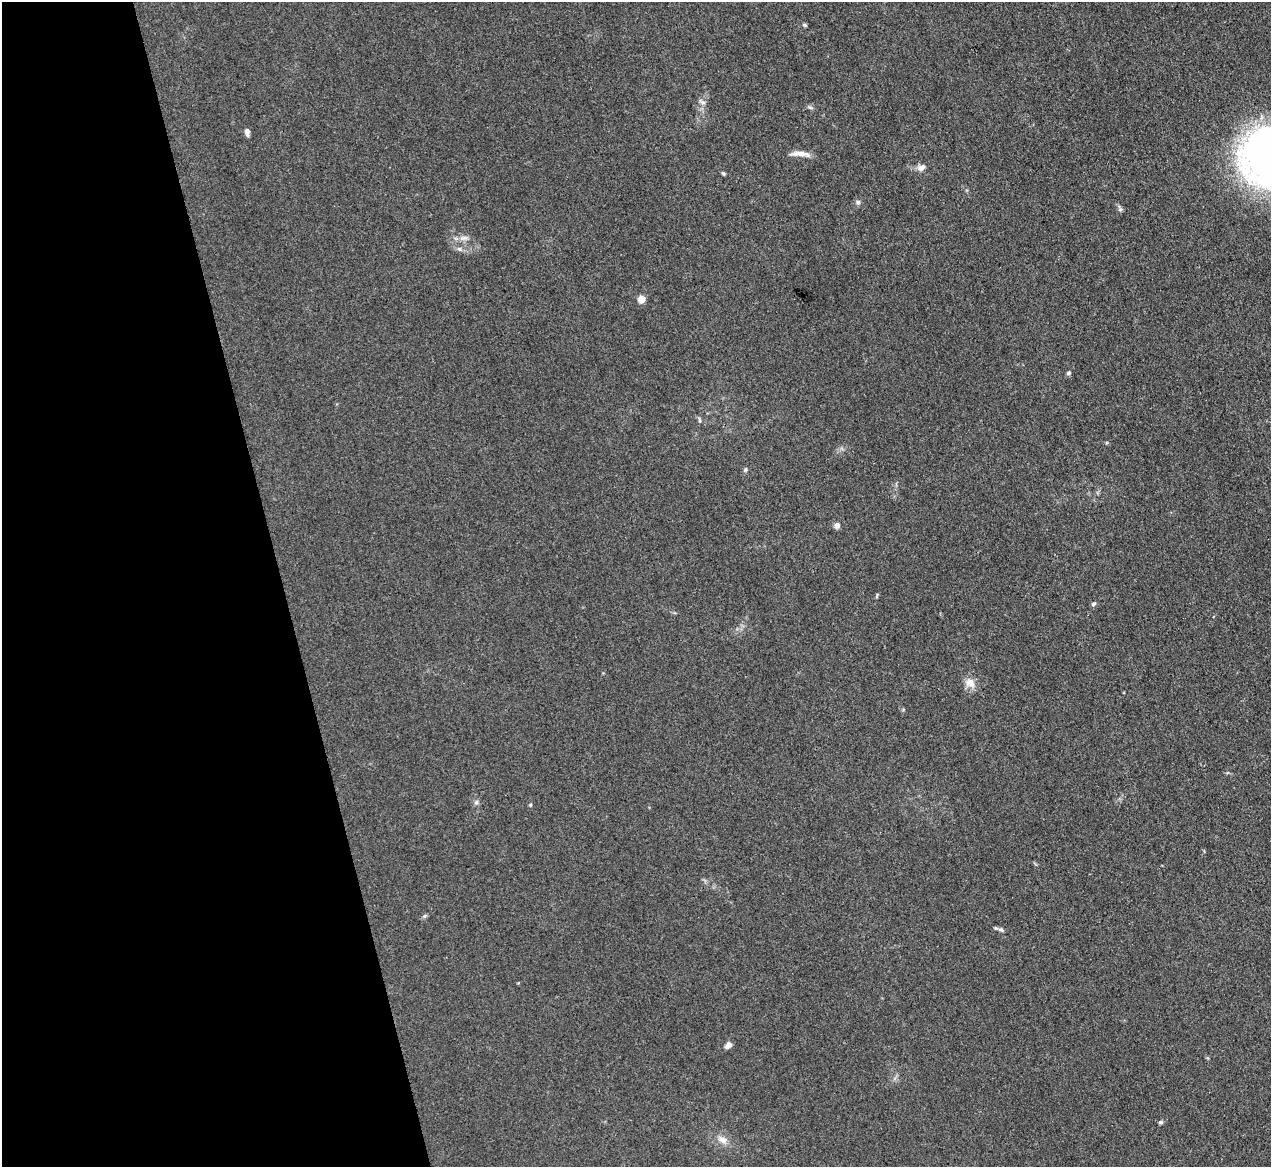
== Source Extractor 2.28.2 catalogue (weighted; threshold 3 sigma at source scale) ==
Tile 5 of 4 x 4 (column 1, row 2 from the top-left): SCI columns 1-1269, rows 2470-3634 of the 5075 x 5060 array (HDU 1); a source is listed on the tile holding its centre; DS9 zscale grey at full resolution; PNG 1273 x 1169 px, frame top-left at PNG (2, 2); no overlay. Shown black and unused: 22% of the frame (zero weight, under 3 of 4 exposures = <1% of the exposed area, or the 3 px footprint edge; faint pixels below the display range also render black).
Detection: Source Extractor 2.28.2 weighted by HDU 2 'WHT'; one run over the whole footprint, this tile lists its part. Background 0.0195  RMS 0.0047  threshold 0.021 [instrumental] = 3 sigma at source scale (4.5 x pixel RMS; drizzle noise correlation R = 1.50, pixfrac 1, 0.05/0.05 arcsec/px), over >= 5 px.
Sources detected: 27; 1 inside a brighter listed object's ellipse — not listed separately; the other 26 listed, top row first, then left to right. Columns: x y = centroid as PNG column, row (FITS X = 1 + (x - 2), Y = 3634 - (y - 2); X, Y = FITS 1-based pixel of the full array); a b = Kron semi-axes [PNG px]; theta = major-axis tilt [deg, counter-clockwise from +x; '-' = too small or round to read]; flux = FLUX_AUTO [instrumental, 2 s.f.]
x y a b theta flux
804 25 6 4 -20 0.68
702 102 11 4 -19 1.1
810 108 8 3 -19 0.81
247 132 8 5 -86 2.1
800 153 24 6 0 4.1
921 167 11 8 22 2.3
723 173 6 4 -31 0.66
858 202 6 6 - 1.1
1120 209 9 5 -69 1.1
463 238 12 6 7 2.1
459 249 7 5 -21 1.2
641 299 5 4 - 9.9
1069 373 7 5 42 0.82
699 420 8 3 -79 0.71
745 469 6 5 - 0.77
837 525 7 7 - 1.8
877 596 9 2 79 0.51
1093 604 7 5 40 0.85
970 683 15 12 -31 4.3
476 802 7 5 87 1.2
530 805 5 4 - 0.47
425 916 6 4 70 0.73
1001 929 7 5 -14 0.97
728 1045 9 6 48 2
1161 1122 7 5 14 0.79
722 1140 15 9 -33 3.8